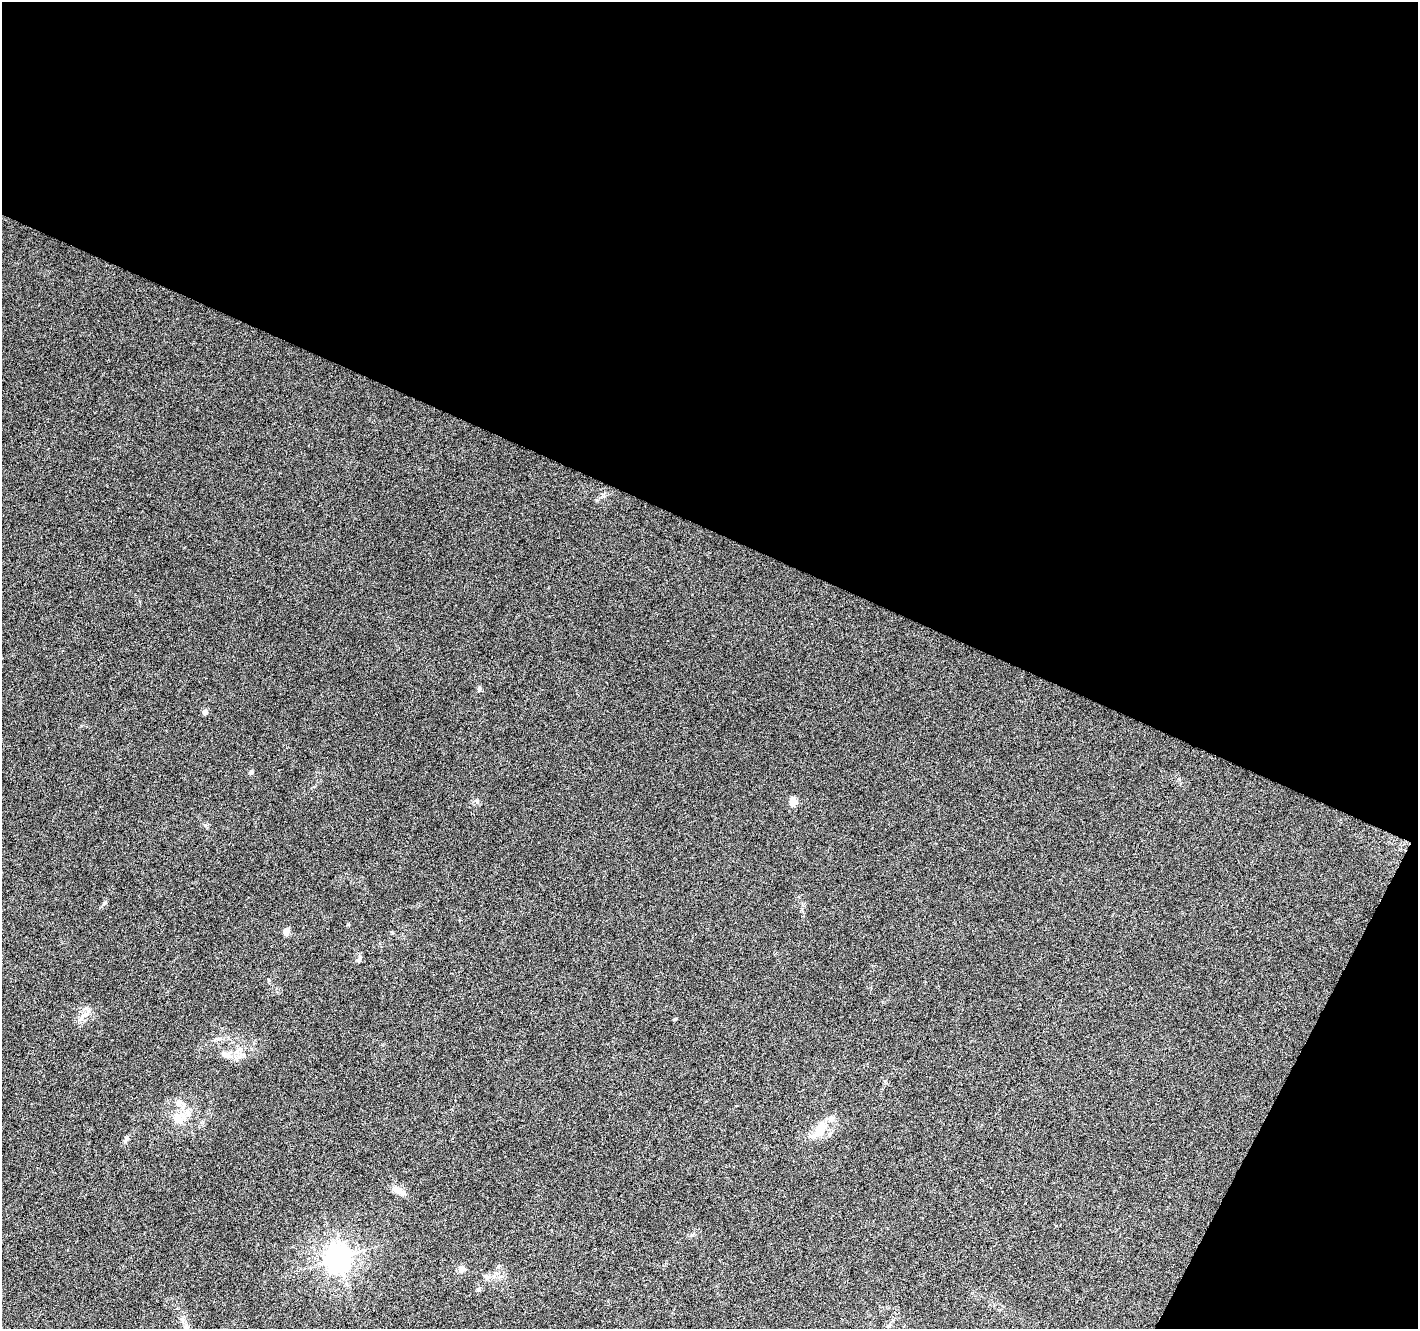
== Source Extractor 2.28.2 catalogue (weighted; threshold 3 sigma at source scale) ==
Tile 2 of 2 x 2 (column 2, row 1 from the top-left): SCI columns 1417-2832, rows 1451-2777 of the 2832 x 2883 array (HDU 1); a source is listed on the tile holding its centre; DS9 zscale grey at full resolution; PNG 1420 x 1331 px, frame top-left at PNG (2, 2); no overlay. Shown black and unused: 43% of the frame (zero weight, under 3 of 6 exposures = <1% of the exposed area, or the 3 px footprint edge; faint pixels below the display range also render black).
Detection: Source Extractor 2.28.2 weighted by HDU 2 'WHT'; one run over the whole footprint, this tile lists its part. Background 0.0229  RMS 0.0045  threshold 0.0185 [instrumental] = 3 sigma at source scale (4.09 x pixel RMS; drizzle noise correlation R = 1.36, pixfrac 0.8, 0.0396/0.0396 arcsec/px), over >= 5 px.
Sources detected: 22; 3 inside a brighter listed object's ellipse — not listed separately; the other 19 listed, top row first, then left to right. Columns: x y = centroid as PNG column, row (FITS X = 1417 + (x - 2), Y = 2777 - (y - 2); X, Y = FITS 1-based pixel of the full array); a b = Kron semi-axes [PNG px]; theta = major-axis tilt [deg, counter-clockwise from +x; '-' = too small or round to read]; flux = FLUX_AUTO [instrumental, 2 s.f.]
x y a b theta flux
479 688 6 5 - 0.84
205 712 5 4 - 2.4
251 772 6 4 -71 0.58
477 801 6 5 - 0.74
793 802 9 8 - 3.7
286 932 5 5 - 5.5
359 960 7 5 74 0.97
87 1008 6 4 -46 0.91
85 1014 10 4 13 1.3
675 1019 5 3 - 0.43
227 1055 16 8 -28 3.3
243 1055 8 6 -11 1.5
178 1118 16 15 - 6.1
820 1130 27 11 65 6.6
127 1138 7 5 -76 0.88
399 1191 20 7 -25 3.4
337 1258 9 8 - 400
462 1269 8 7 - 2.1
486 1277 11 6 -45 1.5
Unlisted compact peaks at least as high as the median listed source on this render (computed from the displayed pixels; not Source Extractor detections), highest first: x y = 205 825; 597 500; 103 904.